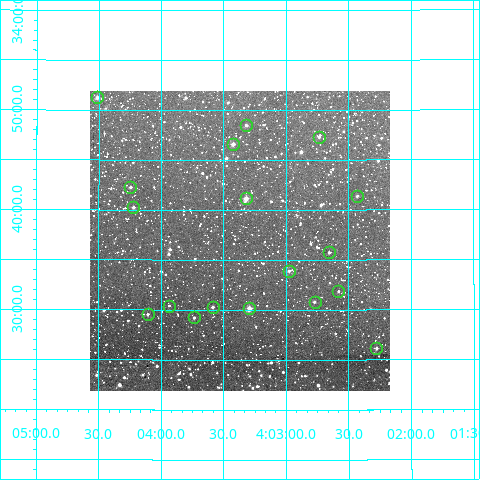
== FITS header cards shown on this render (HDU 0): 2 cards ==
NAXIS1  =                  300
NAXIS2  =                  300

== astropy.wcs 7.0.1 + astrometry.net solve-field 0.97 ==
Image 300 x 300 px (HDU 0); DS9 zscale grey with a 90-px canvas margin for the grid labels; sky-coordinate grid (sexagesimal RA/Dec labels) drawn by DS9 from the SOLVED WCS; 18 Tycho-2 reference stars matched to detected sources circled (green)
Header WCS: RA---TAN/DEC--TAN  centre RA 04:03:22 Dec +33:37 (60.84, +33.62 deg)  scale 6 arcsec/px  FOV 30.0' x 30.0'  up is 0 deg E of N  parity normal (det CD < 0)
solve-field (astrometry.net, Tycho-2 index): VERIFIED the header's WCS against the Tycho-2 star catalogue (verified at 2 index scales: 6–18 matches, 0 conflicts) and refined it, rather than solving blind
Solved WCS: RA---TAN-SIP/DEC--TAN-SIP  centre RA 04:03:22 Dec +33:37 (60.84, +33.62 deg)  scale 6 arcsec/px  FOV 30.0' x 30.0'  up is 0 deg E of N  parity normal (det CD < 0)
The solver's refit moves the header's centre by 1.1 arcsec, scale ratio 1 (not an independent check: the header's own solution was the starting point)
Tycho-2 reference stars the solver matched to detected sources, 18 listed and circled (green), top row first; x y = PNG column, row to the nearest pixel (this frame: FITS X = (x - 90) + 1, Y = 300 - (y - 91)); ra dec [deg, ICRS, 3 dp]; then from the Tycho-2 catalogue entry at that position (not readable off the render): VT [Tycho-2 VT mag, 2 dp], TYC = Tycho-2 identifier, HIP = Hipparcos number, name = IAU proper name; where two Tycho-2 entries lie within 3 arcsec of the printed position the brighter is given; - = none
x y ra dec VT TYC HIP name
97 97 61.128 +33.854 11.40 2366-2747-1 - -
246 125 60.829 +33.808 12.28 2366-2823-1 - -
319 137 60.683 +33.788 12.01 2365-509-1 - -
233 144 60.855 +33.776 11.12 2366-3091-1 - -
130 187 61.061 +33.705 12.02 2362-825-1 - -
357 196 60.607 +33.690 12.49 2361-264-1 - -
246 198 60.829 +33.686 9.98 2362-3340-1 18920 -
133 207 61.055 +33.670 11.61 2362-3345-1 - -
329 252 60.663 +33.596 12.31 2361-528-1 - -
289 271 60.743 +33.565 12.51 2361-283-1 - -
338 291 60.645 +33.531 12.69 2361-63-1 - -
315 302 60.692 +33.513 12.14 2361-127-1 - -
169 306 60.984 +33.507 13.31 2362-646-1 - -
213 307 60.896 +33.505 11.55 2362-841-1 - -
249 308 60.823 +33.502 10.02 2362-782-1 - -
148 314 61.026 +33.492 11.97 2362-857-1 - -
194 317 60.933 +33.487 12.35 2362-642-1 - -
376 348 60.569 +33.435 11.46 2361-552-1 - -